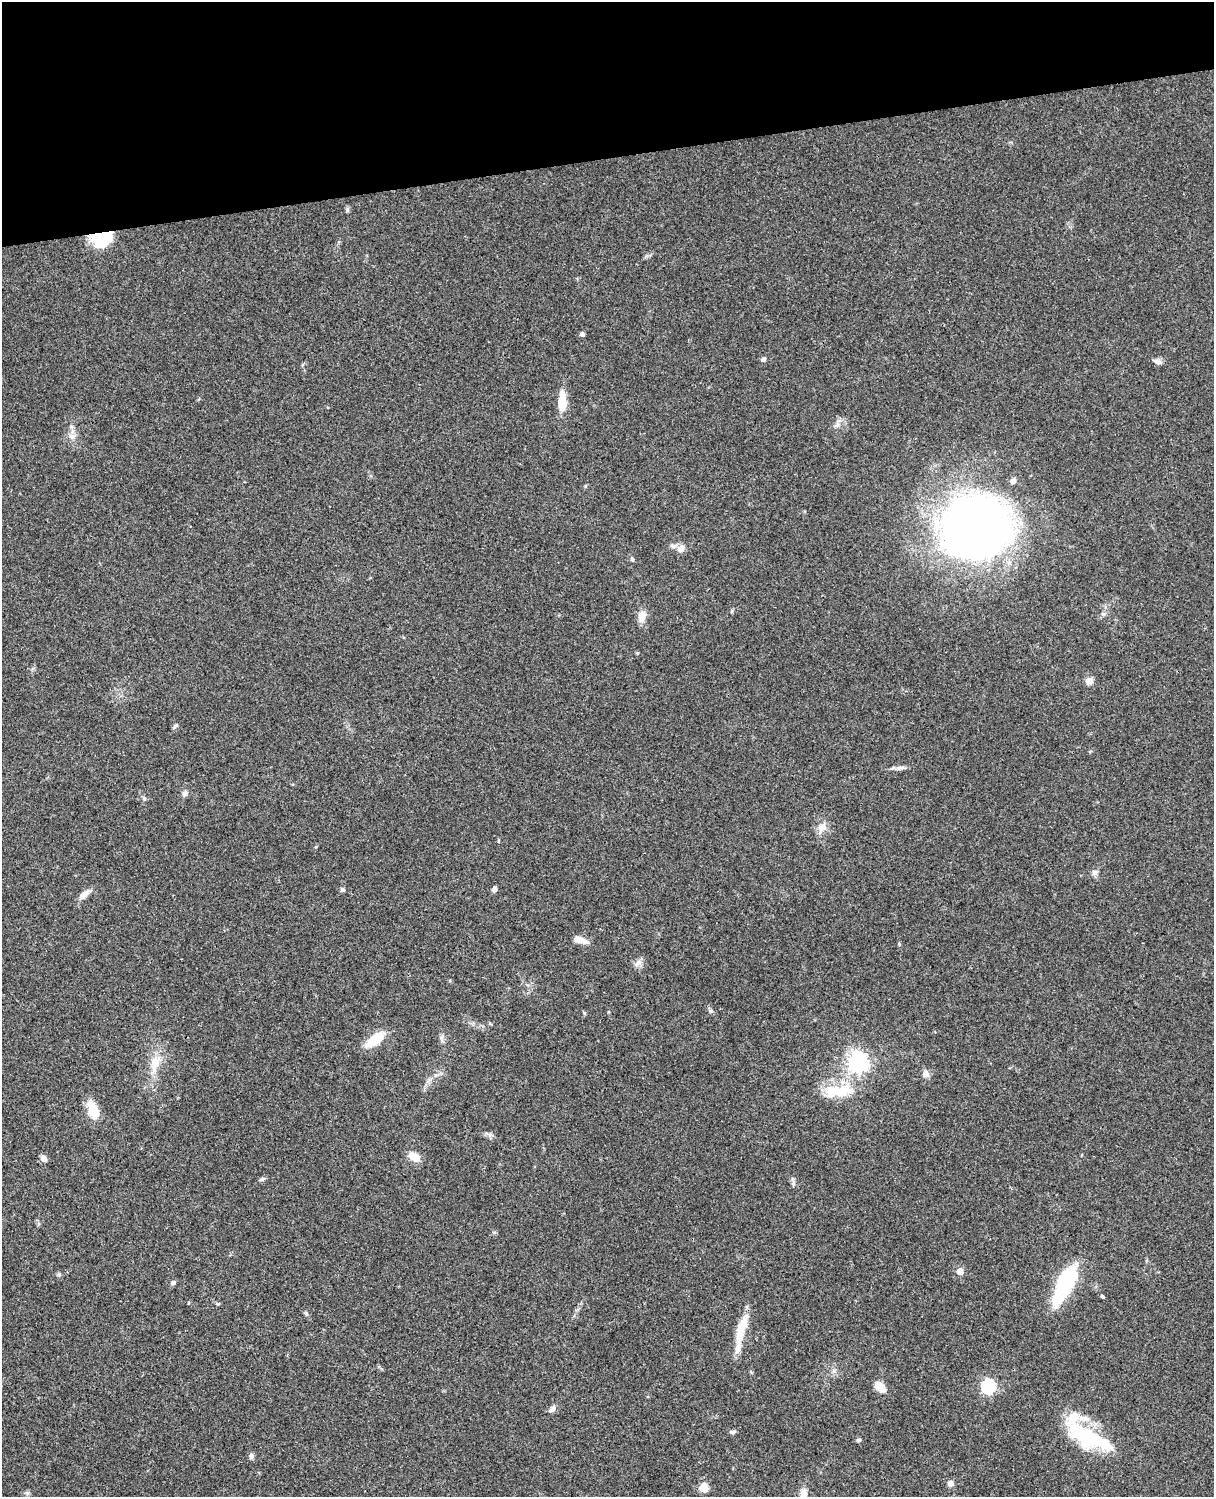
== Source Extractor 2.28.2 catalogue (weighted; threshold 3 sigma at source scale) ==
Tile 3 of 4 x 3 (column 3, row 1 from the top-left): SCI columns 2546-3757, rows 3269-4763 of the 5088 x 4927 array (HDU 1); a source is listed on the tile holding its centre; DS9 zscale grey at full resolution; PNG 1216 x 1499 px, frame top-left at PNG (2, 2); no overlay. Shown black and unused: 10% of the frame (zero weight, under 3 of 4 exposures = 6% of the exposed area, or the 3 px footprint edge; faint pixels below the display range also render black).
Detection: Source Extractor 2.28.2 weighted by HDU 2 'WHT'; one run over the whole footprint, this tile lists its part. Background 0.0962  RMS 0.0063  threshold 0.0282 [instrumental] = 3 sigma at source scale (4.5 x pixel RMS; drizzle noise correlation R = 1.50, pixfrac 1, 0.05/0.05 arcsec/px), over >= 5 px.
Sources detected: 61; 2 inside a brighter object's white glare — not listed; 4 inside a brighter listed object's ellipse — not listed separately; the other 55 listed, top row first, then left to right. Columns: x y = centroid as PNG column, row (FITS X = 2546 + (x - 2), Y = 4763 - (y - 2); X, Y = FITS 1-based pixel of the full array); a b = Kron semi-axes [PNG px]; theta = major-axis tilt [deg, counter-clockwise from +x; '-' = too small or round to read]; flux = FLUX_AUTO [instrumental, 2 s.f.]
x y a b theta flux
347 210 7 5 -72 1.1
103 238 22 16 16 28
582 334 4 4 - 2.2
763 359 6 5 - 1.7
1157 361 12 7 -18 2.4
562 401 23 9 87 11
72 436 10 7 -37 2.9
1013 481 6 6 - 2.4
585 486 6 3 70 0.64
974 528 61 54 6 520
681 548 10 8 52 3.8
632 559 7 4 -79 1.1
1103 614 6 6 - 1.3
642 616 14 9 76 5.8
1089 681 9 8 - 3.5
175 726 7 4 54 0.99
900 768 13 5 8 2.4
185 793 8 7 - 2
144 798 7 4 -46 0.98
822 827 16 9 62 4.8
1095 873 8 7 - 2.1
494 889 6 5 - 2.4
343 890 7 5 -44 1.2
84 895 17 7 44 4
580 940 17 7 -17 5.6
638 963 12 7 42 3
711 1011 6 4 -18 1.1
375 1040 19 9 37 18
858 1062 7 7 - 340
155 1063 24 12 73 11
926 1073 10 8 -56 2.6
839 1091 34 14 0 22
93 1110 21 10 -73 13
415 1157 15 9 -28 6.8
43 1158 9 7 -61 2.5
262 1179 9 4 25 1.3
793 1184 6 5 - 1.2
960 1271 5 5 - 7.6
59 1274 6 4 0 0.93
173 1283 6 5 - 1.7
1065 1283 39 14 63 55
1102 1296 5 4 - 0.8
306 1313 6 5 - 1
744 1322 23 11 72 9
737 1349 27 7 85 5.4
988 1386 6 6 - 98
880 1387 12 7 -42 9.9
552 1409 13 6 53 2.1
733 1432 7 5 10 1.3
1087 1437 57 19 -26 53
859 1440 5 5 - 1.2
251 1456 8 6 87 1.6
950 1483 7 6 - 2.7
704 1487 9 9 - 7
27 1493 7 4 -1 1.2
Overlapping masked pixels (flux is a lower limit): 1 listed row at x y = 103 238